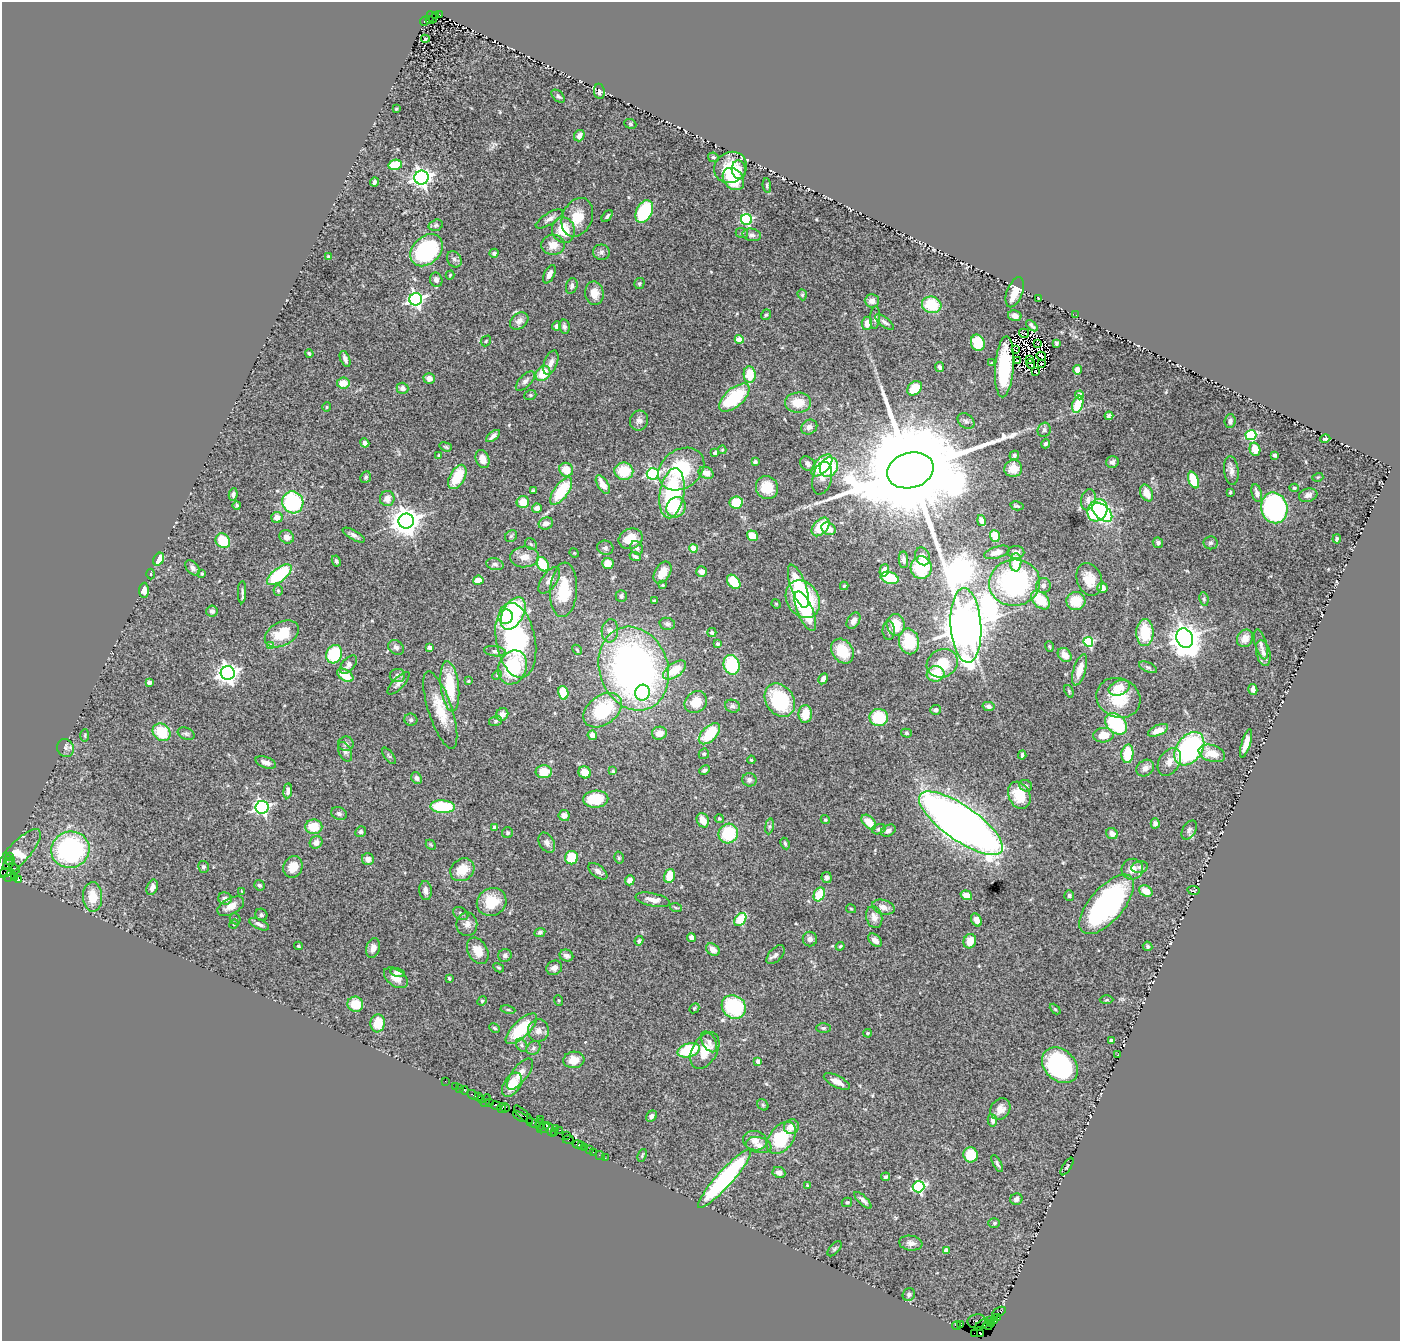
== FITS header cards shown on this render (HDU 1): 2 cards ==
NAXIS1  =                 1398
NAXIS2  =                 1339

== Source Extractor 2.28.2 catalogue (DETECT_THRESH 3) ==
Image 1398 x 1339 px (HDU 1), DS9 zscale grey, 1 PNG px = 1 image px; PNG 1402 x 1343 px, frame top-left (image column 1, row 1339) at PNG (2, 2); each listed source drawn as its Kron ellipse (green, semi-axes under 4 px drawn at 4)
Background 3.45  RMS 0.088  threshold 0.263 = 3 sigma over >= 5 px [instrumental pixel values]
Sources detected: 528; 4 with non-positive FLUX_AUTO (blend fragments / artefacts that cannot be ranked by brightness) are neither listed nor drawn; of the other 524, the 500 brightest by FLUX_AUTO listed and drawn (24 fainter detections omitted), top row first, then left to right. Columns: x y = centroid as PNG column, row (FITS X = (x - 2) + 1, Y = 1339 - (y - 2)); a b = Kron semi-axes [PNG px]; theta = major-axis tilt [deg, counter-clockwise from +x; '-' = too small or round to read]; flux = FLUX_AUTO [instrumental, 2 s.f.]
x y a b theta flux
439 14 4 3 - 550
435 15 4 3 - 130
432 17 6 2 -57 150
430 20 4 3 - 200
425 21 5 3 - 530
425 39 4 3 - 7.7
599 91 8 5 -82 18
558 96 8 5 -42 12
396 109 3 3 - 5.6
630 124 6 4 -23 8.3
579 136 6 5 - 29
713 157 5 4 - 9.6
395 165 7 5 11 130
731 167 17 15 33 160
739 170 9 7 -83 43
421 178 7 7 - 2900
733 179 12 9 -49 270
374 182 4 4 - 20
767 186 7 4 -85 9.2
644 212 12 8 62 370
607 216 7 4 50 11
577 217 20 15 67 120
549 219 15 5 32 29
746 219 5 5 - 720
436 225 7 5 16 12
563 230 13 11 -72 170
742 233 6 5 - 11
752 235 9 6 -11 22
553 245 11 10 - 71
426 250 18 13 44 750
602 252 8 7 - 20
494 253 4 4 - 18
329 257 4 4 - 8.8
454 259 9 7 -57 18
549 274 10 5 65 38
450 275 4 4 - 6.9
436 280 7 6 - 24
639 283 6 5 - 8.9
572 286 8 5 73 17
1015 292 16 7 69 96
594 293 12 9 -81 65
802 295 5 4 - 8.9
1038 298 3 2 - 5.3
416 299 6 6 - 1700
872 301 7 6 - 37
932 305 10 8 -16 210
766 315 5 4 - 11
1076 315 2 2 - 23
1015 316 7 5 -13 37
875 318 11 5 87 18
519 321 10 7 41 36
885 322 11 4 -37 18
867 323 6 5 - 44
556 326 4 4 - 24
1032 326 7 3 -43 13
564 327 7 5 -78 14
1024 333 5 2 - 6.2
739 339 4 4 - 85
486 341 6 4 48 8
978 343 8 6 -69 200
1056 343 4 3 - 8.1
1038 344 3 2 - 12
1015 349 3 2 - 5.9
309 354 4 3 - 11
1041 356 5 2 - 6.3
345 359 8 4 -69 21
1029 360 3 2 - 5.2
1017 361 4 3 - 5.9
551 363 13 6 69 39
992 363 3 3 - 8.4
1031 364 5 2 - 9.2
1041 364 3 2 - 5.8
939 367 5 4 - 17
1004 367 30 9 86 440
1077 370 4 4 - 46
1036 372 3 2 - 8
543 373 8 6 48 140
750 375 8 6 -87 120
429 378 6 5 - 47
525 381 12 6 46 24
343 383 6 5 - 78
402 388 6 5 - 28
915 388 8 6 42 130
530 395 6 5 - 9.3
1079 395 4 4 - 110
734 398 19 9 41 360
798 403 13 10 0 110
1078 404 9 5 71 170
327 407 5 4 - 6.2
1109 416 4 4 - 11
639 421 10 9 - 31
966 421 9 7 -36 18
1230 421 7 5 84 19
809 427 8 7 - 27
1044 430 7 6 - 17
1251 435 5 5 - 580
493 436 8 4 39 25
1325 439 5 3 - 7.4
365 443 4 4 - 27
1046 444 4 4 - 11
446 447 6 4 -20 8.6
1255 449 7 5 -74 89
722 450 4 4 - 6.1
715 453 4 3 - 24
1014 455 5 4 - 14
1275 455 4 3 - 15
439 456 4 3 - 7.4
482 459 9 6 -70 47
755 462 4 3 - 11
1112 462 6 6 - 20
808 464 8 6 -41 27
822 465 13 7 48 320
829 467 10 8 58 220
681 469 25 19 36 370
1013 469 9 8 - 66
566 470 7 6 - 87
910 470 23 17 16 200000
624 471 9 8 - 170
1231 471 14 7 -83 32
706 473 8 5 -23 57
653 474 6 5 - 860
366 477 6 5 - 12
457 477 13 7 60 180
1318 477 5 3 - 5.2
822 478 16 9 77 40
1193 480 9 5 -67 170
603 485 10 5 -58 62
767 487 12 11 - 130
1294 488 4 4 - 9.2
533 490 3 3 - 6.3
561 491 16 7 55 260
1230 492 3 3 - 8.2
672 493 25 12 81 580
1146 493 9 6 -65 73
1257 493 9 5 -77 31
233 494 6 4 81 15
1308 495 9 6 16 28
387 499 7 7 - 44
1088 500 11 7 75 30
293 502 11 10 - 550
523 502 6 6 - 87
736 502 6 6 - 130
237 505 4 4 - 9.1
1017 506 7 3 -13 8.8
676 507 10 9 - 140
537 508 5 4 - 34
1274 508 15 13 -77 960
1098 510 11 9 60 860
1102 512 12 7 -41 390
277 517 5 5 - 50
406 521 7 7 - 8700
981 521 5 4 - 28
546 523 7 6 - 37
821 527 11 7 48 170
829 529 7 6 - 54
354 535 12 4 -31 22
511 536 7 5 44 11
752 536 6 5 - 110
995 536 6 5 - 96
287 537 7 6 - 40
631 539 12 10 22 120
1337 539 4 2 - 9.1
223 541 8 6 -44 170
1158 543 5 5 - 16
1211 543 7 6 - 15
531 544 6 5 - 11
605 548 8 7 - 16
637 548 7 5 -50 21
694 548 4 4 - 130
997 552 13 6 17 37
1016 552 8 6 1 24
574 553 5 4 - 6.1
923 556 9 7 -66 30
524 557 14 10 4 62
635 557 6 3 -24 18
159 559 7 5 59 120
903 560 8 4 -86 20
336 561 6 4 -63 12
1016 562 9 5 87 140
495 564 9 6 -15 16
543 564 8 5 -60 180
608 564 6 5 - 67
193 568 9 5 -49 22
921 568 11 10 - 240
884 570 6 4 73 70
702 572 5 5 - 36
662 573 12 7 59 88
150 574 5 3 - 6.1
202 574 3 3 - 9.8
279 575 14 6 38 370
890 578 9 6 -18 200
1089 579 17 12 -69 98
478 580 5 4 - 79
549 580 15 7 55 43
734 582 8 5 -48 150
1014 583 25 23 9 1000
663 585 3 2 - 6.1
1043 585 7 7 - 24
798 586 23 7 -71 230
844 586 4 4 - 7.1
1102 588 5 5 - 48
144 590 7 5 88 35
564 590 27 13 86 230
278 591 5 4 - 7.3
242 592 11 3 88 12
621 596 6 5 - 16
803 599 20 16 -57 650
1204 599 7 4 -82 9.6
1040 600 11 7 -44 180
654 601 3 3 - 8.8
1076 601 9 9 - 140
776 604 5 4 - 6.1
212 611 5 5 - 17
805 611 21 8 -68 210
513 613 17 10 61 550
506 617 7 7 - 100
854 621 9 6 59 30
667 624 8 6 -12 18
896 625 11 9 -81 140
966 625 37 15 -86 35000
610 631 11 8 85 37
889 631 9 6 -89 18
712 633 4 4 - 9
1145 633 13 8 89 200
282 634 18 11 28 180
1185 638 10 8 -65 10000
1245 638 9 7 57 54
516 640 38 19 -80 850
909 641 13 10 -78 260
1088 642 5 5 - 450
717 644 3 3 - 12
1261 644 15 6 -74 25
271 646 4 4 - 73
396 647 8 6 -38 19
430 647 4 4 - 23
1049 647 5 3 - 6.8
577 650 5 4 - 7.4
495 651 11 5 -7 19
842 651 13 10 -54 160
1263 653 13 7 -76 33
334 654 9 8 - 290
1065 655 8 6 -49 56
942 663 16 14 29 170
348 665 11 6 49 27
732 665 10 8 -73 320
513 667 17 14 69 360
1148 667 10 5 -24 13
634 669 43 34 -71 2800
675 670 13 7 35 120
1080 670 16 6 73 87
228 673 7 7 - 3500
936 674 9 7 10 150
345 675 9 5 -33 120
397 675 8 6 6 24
497 675 5 4 - 6.3
823 679 6 4 60 26
468 681 4 3 - 7.2
149 682 4 4 - 44
399 683 15 5 46 27
450 686 25 9 -83 230
1119 688 11 7 23 95
1253 689 5 4 - 26
1069 691 6 4 -66 7.3
563 693 7 5 -75 140
642 693 8 7 - 140
1118 698 22 19 -25 220
780 700 18 14 -55 430
696 702 12 10 39 100
732 706 7 6 - 18
988 706 6 4 -12 19
440 710 40 12 -72 160
603 710 21 14 37 360
936 710 5 5 - 20
502 714 6 6 - 43
805 714 9 6 87 120
879 718 9 8 - 210
411 720 6 6 - 15
495 721 7 5 17 10
1116 724 12 9 -44 440
1158 730 11 5 24 54
162 732 9 8 - 190
659 733 7 6 - 60
906 733 5 4 - 9.1
186 734 9 5 -22 14
709 734 13 7 44 220
85 735 6 3 89 5.9
592 735 5 4 - 45
1103 735 10 7 5 84
1246 743 15 4 73 53
346 744 8 7 - 20
65 748 9 8 - 23
1189 749 18 12 53 980
345 752 10 6 -64 21
1212 753 13 8 -17 93
704 754 5 5 - 11
1127 754 9 6 85 180
1022 755 4 3 - 13
389 756 10 4 -52 10
751 760 4 3 - 6.4
266 762 11 5 -20 33
1169 762 15 10 58 52
1145 768 9 7 36 33
704 770 6 4 26 15
613 771 3 3 - 6.5
544 772 8 6 -2 120
585 772 6 6 - 80
417 778 6 5 - 17
749 780 7 6 - 20
1026 786 7 5 -27 17
288 791 7 4 83 21
1019 795 14 10 -64 150
596 799 12 8 3 200
262 807 6 6 - 1600
443 807 12 6 -3 330
339 814 8 6 -24 18
564 815 6 5 - 39
719 819 5 4 - 7.1
703 820 7 5 -63 71
825 820 4 4 - 7.6
869 822 9 5 -45 93
961 823 50 17 -35 6300
1155 823 5 4 - 21
769 826 8 4 81 11
314 827 8 7 - 130
495 827 4 3 - 41
879 829 7 5 15 11
1189 830 10 6 60 19
888 831 8 5 28 23
361 832 5 5 - 13
508 833 5 5 - 10
728 834 10 9 - 270
1112 834 6 5 - 41
316 842 6 6 - 36
547 843 11 7 -59 28
785 843 6 4 -64 9.6
431 845 6 4 -45 7.1
70 850 19 18 - 960
18 853 31 11 47 120
10 856 3 2 - 120
572 858 7 6 - 130
619 858 6 4 -76 9.4
368 859 6 6 - 35
8 860 5 3 - 210
9 864 7 3 43 460
203 867 6 5 - 15
293 867 11 9 67 79
1139 867 8 5 12 14
14 868 6 3 -38 220
1132 869 11 10 - 62
462 870 13 10 35 120
598 871 11 6 -38 27
6 872 7 3 8 220
10 876 7 2 55 67
669 876 7 5 74 110
15 877 3 3 - 76
827 878 5 5 - 20
19 880 3 3 - 860
630 880 5 4 - 44
259 885 5 5 - 11
152 887 8 5 68 32
426 890 9 6 -84 30
1193 890 6 2 -9 5.8
242 891 4 3 - 5.5
1146 891 7 5 -30 56
819 894 7 5 61 170
966 895 6 4 -19 58
1069 896 5 5 - 15
93 897 15 9 -88 110
225 899 7 6 - 33
653 900 17 6 -12 48
492 902 15 13 31 160
1107 904 36 16 49 1100
231 906 14 8 28 53
883 907 11 7 -16 40
676 908 6 3 -19 6.4
851 909 5 3 - 6.4
461 913 8 6 -33 14
261 915 6 5 - 12
874 917 11 8 -74 43
235 919 6 5 - 7.6
740 920 7 5 53 230
976 920 7 5 -59 34
234 924 5 4 - 5.8
259 924 11 5 -24 22
467 924 12 10 -88 42
540 932 5 4 - 15
691 937 4 4 - 32
810 939 7 7 - 21
875 940 8 5 -44 33
639 941 4 4 - 12
970 941 7 6 - 75
298 946 4 3 - 8.3
840 946 4 3 - 6.5
1147 946 5 4 - 9.9
373 948 10 7 75 37
713 950 7 5 -36 42
478 951 14 9 -61 80
505 955 7 6 - 19
776 955 11 6 47 22
566 956 7 5 -23 21
499 968 6 4 -29 8.9
554 968 8 7 - 30
398 972 7 4 -14 16
396 978 13 8 -36 51
449 978 4 3 - 7.5
558 1000 5 3 - 5.9
1107 1000 7 3 1 7.3
482 1001 5 4 - 7.8
355 1004 8 7 - 110
734 1007 13 11 -37 430
694 1008 5 4 - 7.5
508 1009 7 3 -10 8
1055 1009 6 4 -44 7.8
378 1023 9 7 83 130
495 1028 6 4 -28 8.9
823 1028 7 5 0 12
521 1029 20 8 44 320
538 1031 11 10 - 40
868 1033 4 4 - 11
1111 1040 4 3 - 28
709 1042 11 6 -59 25
522 1045 7 5 -62 14
533 1048 7 6 - 16
689 1050 11 6 17 300
705 1050 20 12 60 120
1118 1055 3 2 - 5.3
574 1060 10 8 5 71
758 1061 4 4 - 44
1060 1065 20 15 -45 840
520 1074 19 8 53 52
445 1081 2 2 - 22
837 1082 14 5 -27 49
512 1085 13 8 57 130
455 1086 2 2 - 73
460 1089 3 2 - 75
464 1090 4 3 - 220
473 1095 6 2 -29 180
479 1096 3 2 - 150
482 1099 3 2 - 230
486 1101 7 3 63 260
489 1102 2 2 - 180
496 1105 5 3 - 270
763 1105 6 5 - 9.1
502 1108 4 3 - 300
505 1108 4 3 - 130
1000 1109 11 9 55 48
524 1115 12 4 -44 570
651 1116 6 5 - 20
520 1117 8 2 -26 280
540 1119 2 2 - 18
992 1120 6 4 -79 21
533 1123 8 3 -22 860
540 1124 6 3 -84 420
791 1127 7 7 - 45
543 1128 7 4 34 350
555 1128 2 2 - 110
550 1129 8 4 -59 580
560 1130 2 2 - 43
555 1132 3 2 - 120
566 1136 3 2 - 52
781 1138 18 11 52 310
568 1139 5 3 - 100
755 1141 12 9 -11 50
578 1144 5 3 - 290
759 1145 13 8 -12 41
582 1146 4 2 - 200
585 1148 3 3 - 190
590 1149 4 3 - 210
593 1152 3 2 - 100
600 1155 5 2 - 110
642 1155 7 3 69 6.9
971 1155 8 7 - 150
605 1158 2 2 - 32
997 1164 9 4 -62 13
1067 1166 10 3 58 8
779 1172 6 5 - 28
886 1177 4 3 - 13
725 1179 38 8 48 1000
807 1185 4 3 - 5.1
918 1187 6 5 - 880
1016 1199 6 5 - 19
863 1200 11 4 -43 23
847 1202 5 4 - 9.9
994 1223 6 5 - 9.2
911 1243 12 7 -7 30
835 1249 9 5 49 12
946 1250 4 3 - 41
909 1295 6 6 - 13
999 1312 7 3 31 210
998 1318 4 2 - 150
977 1321 9 7 10 540
990 1321 3 2 - 110
995 1321 2 2 - 5.4
992 1324 2 2 - 17
961 1325 2 2 - 65
982 1325 8 3 35 420
988 1325 5 3 - 77
956 1326 4 2 - 120
975 1334 4 2 - 20
981 1334 2 2 - 19
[24 fainter detections neither listed nor drawn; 4 non-positive-flux detections neither listed nor drawn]